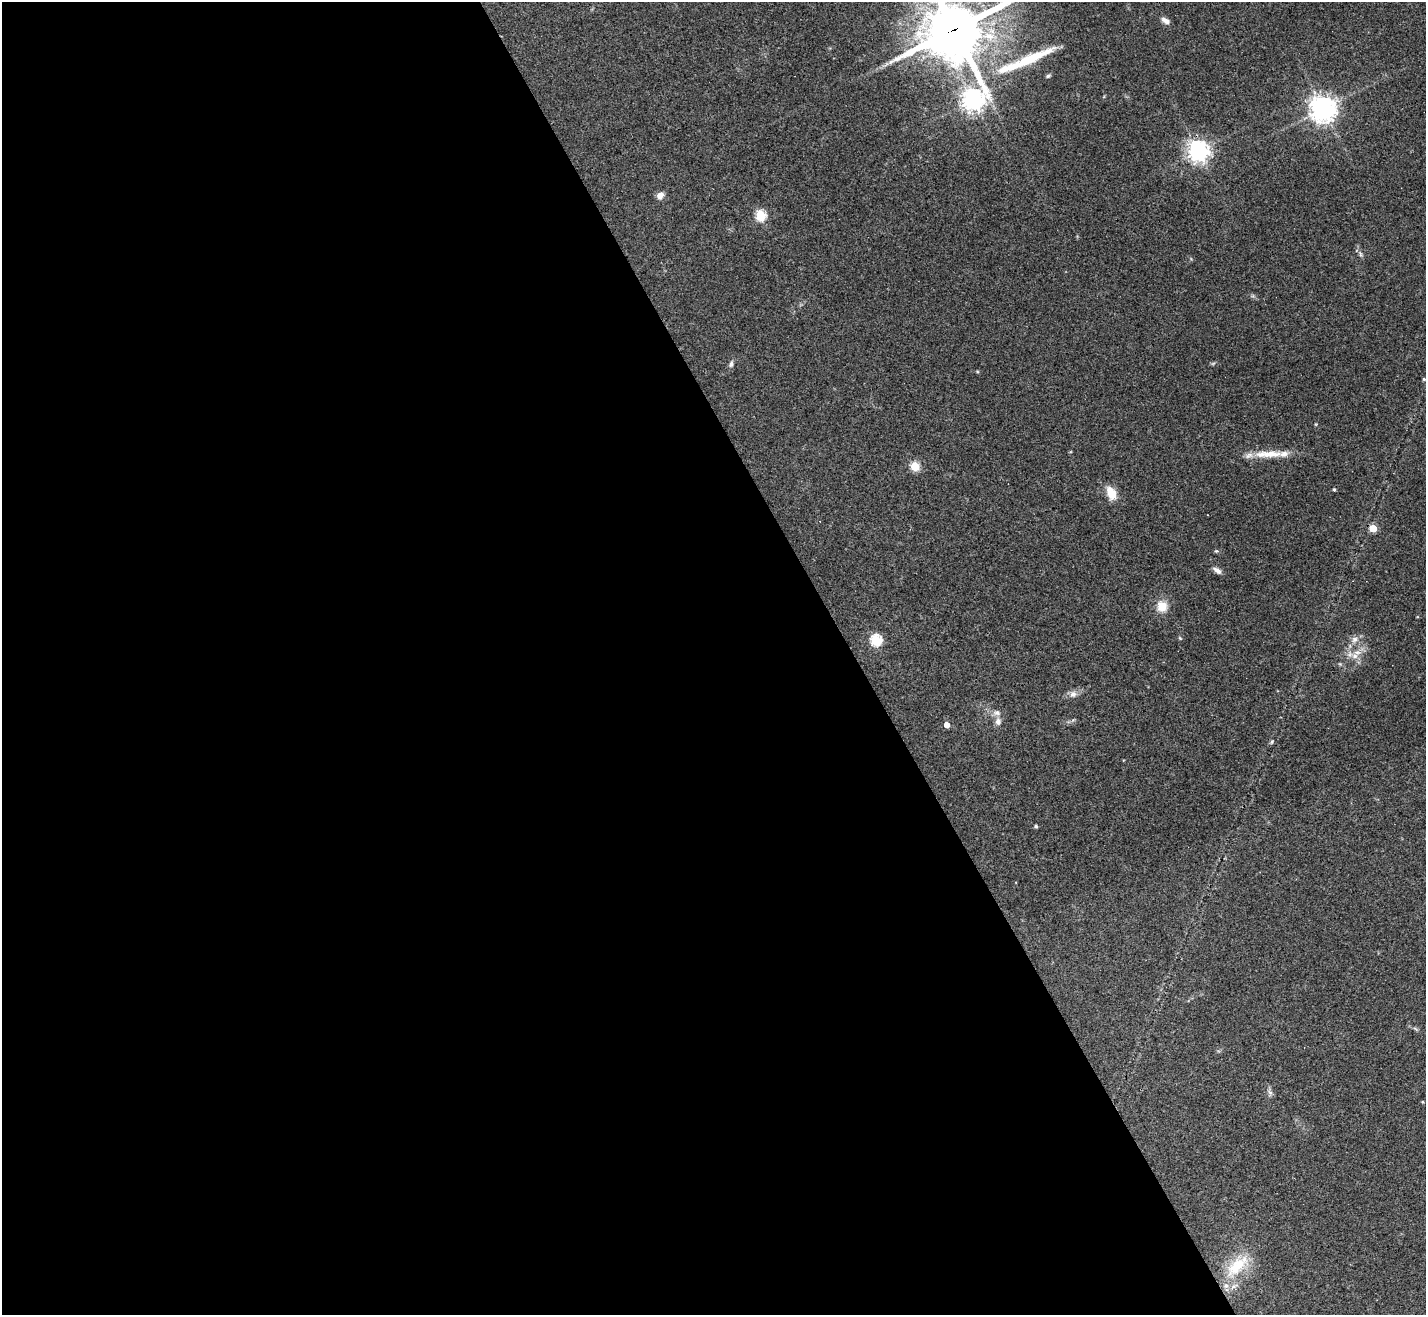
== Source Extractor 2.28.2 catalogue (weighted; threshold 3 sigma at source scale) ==
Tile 9 of 4 x 4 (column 1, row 3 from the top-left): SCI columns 1-1424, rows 1598-2910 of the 5697 x 5686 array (HDU 1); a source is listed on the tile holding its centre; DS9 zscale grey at full resolution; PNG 1428 x 1317 px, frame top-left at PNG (2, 2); no overlay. Shown black and unused: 60% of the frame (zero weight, under 3 of 4 exposures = <1% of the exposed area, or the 3 px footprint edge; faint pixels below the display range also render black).
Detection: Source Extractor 2.28.2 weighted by HDU 2 'WHT'; one run over the whole footprint, this tile lists its part. Background 0.103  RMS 0.0059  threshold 0.0266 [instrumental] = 3 sigma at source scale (4.5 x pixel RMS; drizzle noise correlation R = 1.50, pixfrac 1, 0.05/0.05 arcsec/px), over >= 5 px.
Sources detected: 35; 2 inside a brighter listed object's ellipse — not listed separately; the other 33 listed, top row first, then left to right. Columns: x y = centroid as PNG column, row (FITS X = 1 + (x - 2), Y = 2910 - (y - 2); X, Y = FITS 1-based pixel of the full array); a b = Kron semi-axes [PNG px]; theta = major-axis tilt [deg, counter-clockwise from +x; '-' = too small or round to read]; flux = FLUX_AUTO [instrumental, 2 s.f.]
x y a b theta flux
1165 20 11 6 -32 2.7
954 29 22 20 31 3100
1026 60 80 11 24 31
886 64 9 3 44 1.4
1048 76 6 5 - 0.98
973 100 8 7 - 460
1323 109 8 8 - 580
1198 151 7 7 - 400
660 195 9 7 31 3.6
761 216 5 5 - 45
1360 254 7 4 -71 1.1
731 364 9 6 71 1.6
1424 379 5 5 - 0.88
1268 454 43 9 1 13
915 466 5 5 - 31
1334 490 4 3 - 0.93
1111 493 15 9 -63 10
820 521 3 3 - 0.59
1373 528 5 5 - 16
1216 551 5 4 - 0.72
1217 570 11 6 -33 2.6
1162 606 14 12 -75 8.3
1180 638 4 4 - 0.61
1354 639 9 8 - 3.1
876 641 6 5 - 62
1355 656 10 8 -48 4.1
1073 694 10 9 - 3.1
998 721 10 8 -89 3
947 725 5 4 - 4.9
1272 741 4 4 - 1.6
1036 826 4 4 - 1
1270 1093 8 6 -53 1.7
1237 1266 44 19 45 25
Overlapping masked pixels (flux is a lower limit): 1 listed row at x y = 954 29
Isophote crosses this tile's border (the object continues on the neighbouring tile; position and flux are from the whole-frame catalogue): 1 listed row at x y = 954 29